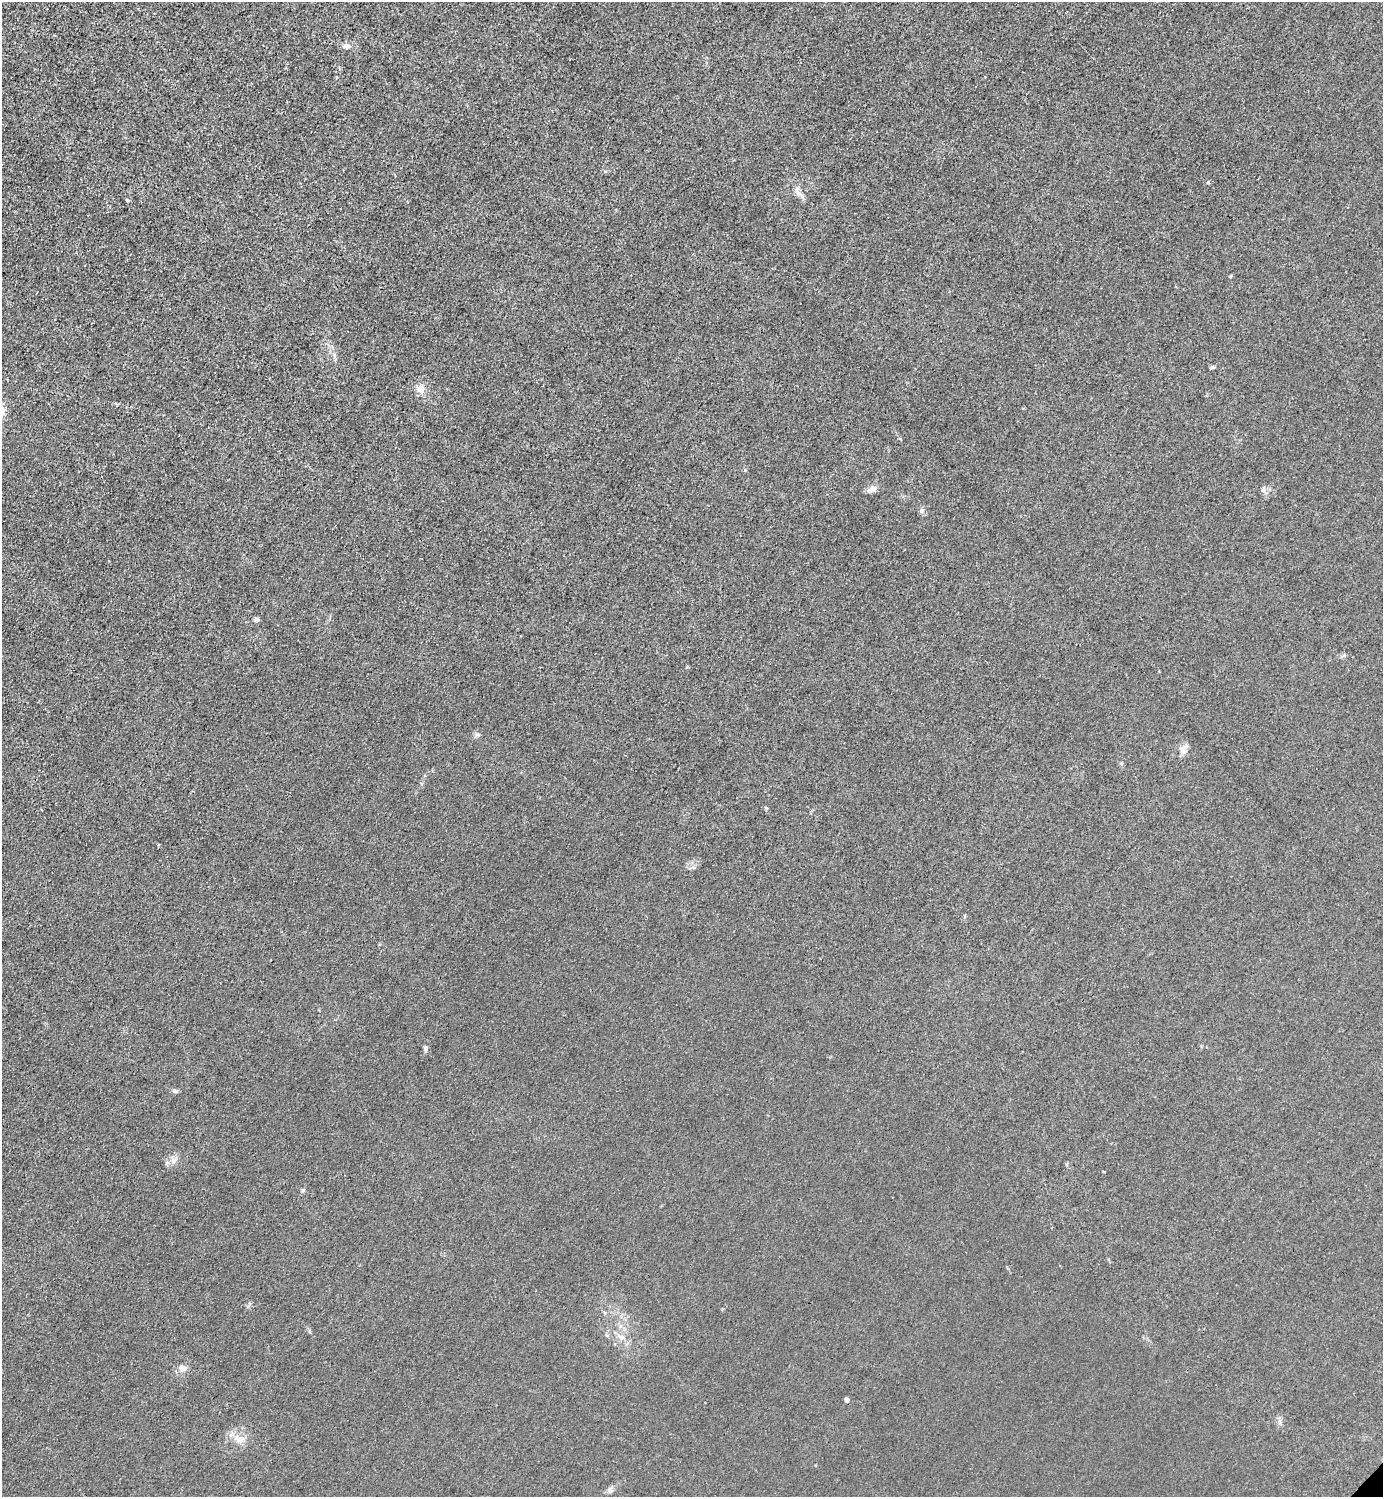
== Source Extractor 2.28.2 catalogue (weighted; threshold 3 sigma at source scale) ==
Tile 11 of 4 x 4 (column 3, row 3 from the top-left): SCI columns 3065-4445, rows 1498-2992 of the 5985 x 5985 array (HDU 1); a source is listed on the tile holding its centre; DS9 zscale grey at full resolution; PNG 1385 x 1499 px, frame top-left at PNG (2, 2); no overlay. Shown black and unused: <1% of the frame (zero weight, under 3 of 4 exposures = <1% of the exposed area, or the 3 px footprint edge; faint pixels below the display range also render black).
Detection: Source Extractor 2.28.2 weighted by HDU 2 'WHT'; one run over the whole footprint, this tile lists its part. Background 0.0215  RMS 0.0062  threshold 0.0279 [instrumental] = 3 sigma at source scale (4.5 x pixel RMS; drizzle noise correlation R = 1.50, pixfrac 1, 0.05/0.05 arcsec/px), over >= 5 px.
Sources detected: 20; all 20 listed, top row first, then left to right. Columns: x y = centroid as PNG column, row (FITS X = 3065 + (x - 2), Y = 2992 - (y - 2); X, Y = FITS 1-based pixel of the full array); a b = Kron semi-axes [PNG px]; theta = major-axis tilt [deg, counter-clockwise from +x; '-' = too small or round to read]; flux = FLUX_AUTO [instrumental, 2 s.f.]
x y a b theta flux
347 46 10 7 -3 2.7
798 193 10 7 -54 3.2
127 200 5 4 - 0.94
1212 368 7 3 11 0.98
420 389 13 10 -48 4.8
872 489 13 7 24 4.2
1263 490 8 7 - 2.1
922 510 8 7 - 1.7
256 620 7 5 2 1.6
477 734 8 4 8 1.2
1183 750 13 6 -74 3.2
766 808 4 4 - 0.75
426 1049 8 5 -89 1.4
174 1091 7 5 -19 1.3
174 1160 7 6 - 2.2
621 1337 8 8 - 3.2
183 1368 7 6 - 5.8
846 1400 4 4 - 2.9
239 1439 15 9 5 6.1
610 1490 9 6 71 1.9
Unlisted compact peaks at least as high as the median listed source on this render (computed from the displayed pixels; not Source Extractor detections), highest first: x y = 1208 182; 303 1190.